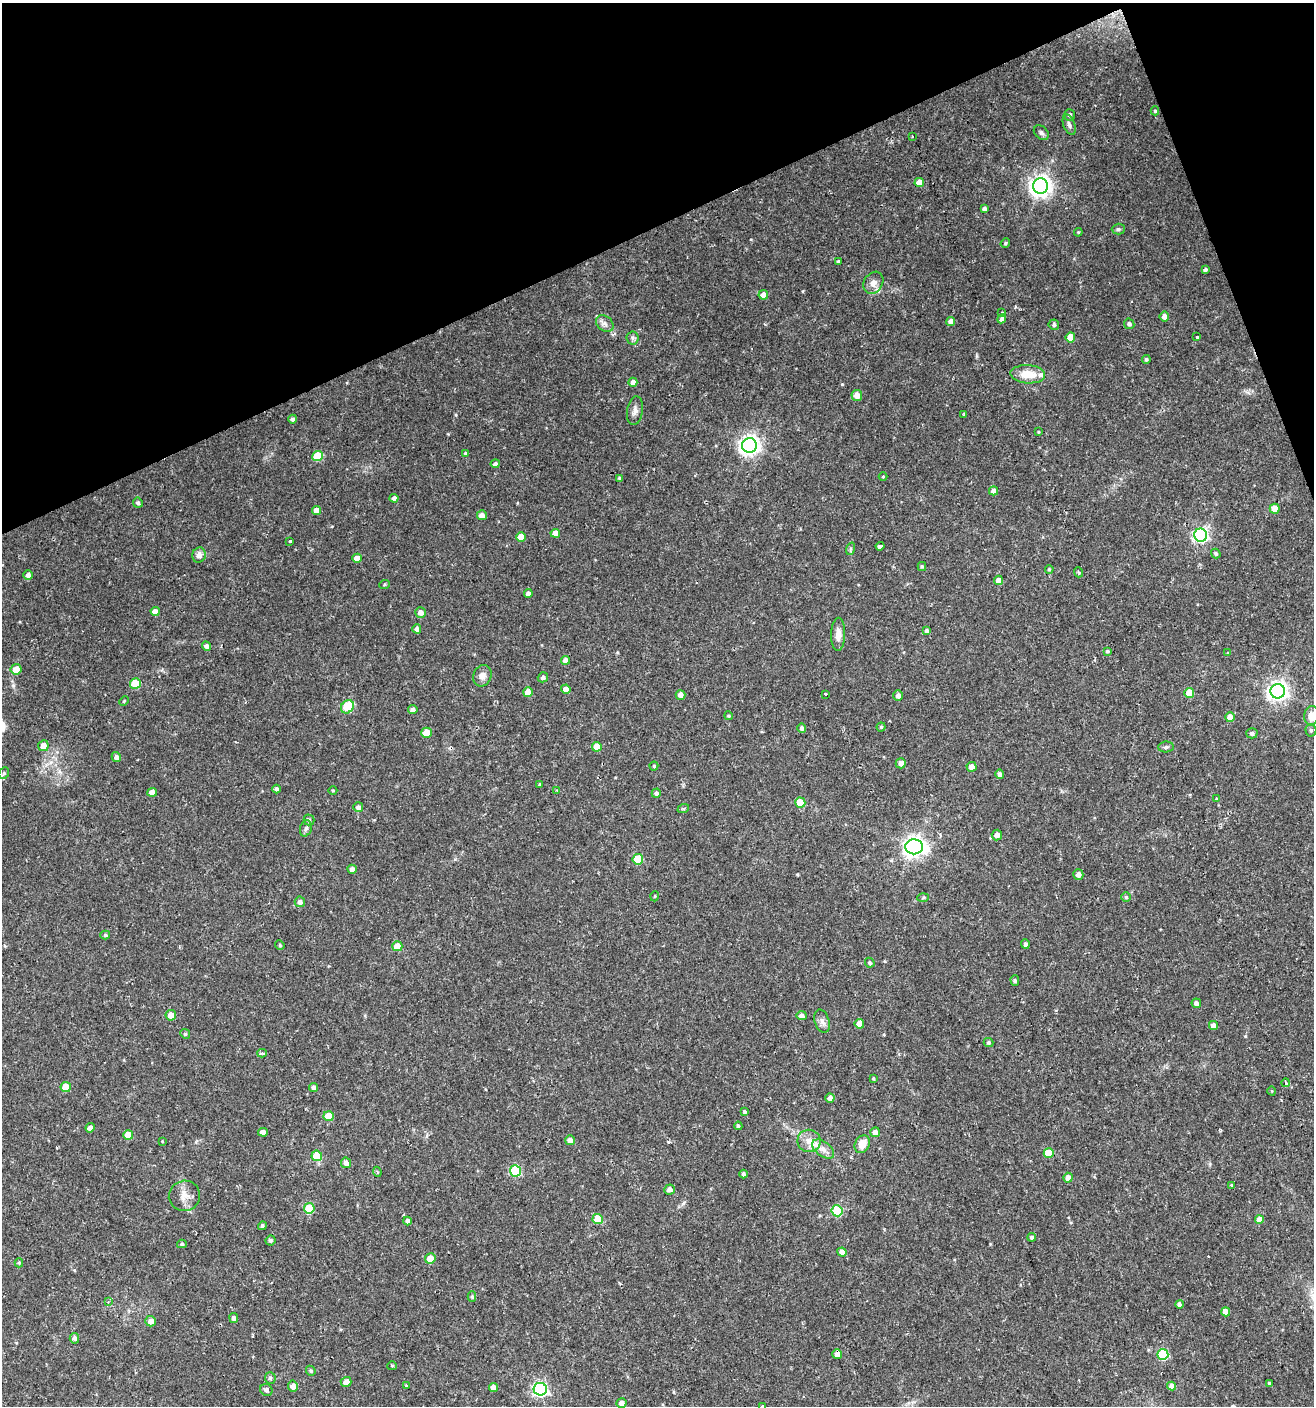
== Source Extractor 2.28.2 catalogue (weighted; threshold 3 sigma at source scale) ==
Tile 3 of 4 x 4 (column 3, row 1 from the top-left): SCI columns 2707-4018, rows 4211-5614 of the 5473 x 5614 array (HDU 1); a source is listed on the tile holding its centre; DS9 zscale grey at full resolution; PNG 1316 x 1408 px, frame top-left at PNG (2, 3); each listed source drawn as its Kron ellipse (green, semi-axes under 4 px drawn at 4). Shown black and unused: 19% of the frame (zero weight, under 2 of 3 exposures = <1% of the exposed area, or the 3 px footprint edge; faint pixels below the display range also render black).
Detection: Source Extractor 2.28.2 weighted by HDU 2 'WHT'; one run over the whole footprint, this tile lists its part. Background 0.0254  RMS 0.0042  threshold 0.0188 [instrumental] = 3 sigma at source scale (4.5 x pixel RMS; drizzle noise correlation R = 1.50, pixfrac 1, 0.0396/0.0396 arcsec/px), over >= 5 px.
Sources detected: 205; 3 cosmic-ray / hot-pixel residue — neither listed nor drawn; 3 inside a brighter listed object's ellipse — not listed separately; the other 199 listed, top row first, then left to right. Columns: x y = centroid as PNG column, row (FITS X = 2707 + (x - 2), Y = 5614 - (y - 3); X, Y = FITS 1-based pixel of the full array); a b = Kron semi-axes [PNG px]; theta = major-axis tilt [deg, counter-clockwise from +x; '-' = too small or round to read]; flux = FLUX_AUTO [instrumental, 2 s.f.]
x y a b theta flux
1155 111 4 4 - 0.62
1069 115 6 5 - 1
1069 125 10 6 -69 1.4
1041 133 8 6 -44 1.1
912 136 3 2 - 0.62
919 183 5 4 - 4.2
1040 186 7 7 - 270
984 209 4 4 - 1.1
1118 229 6 5 - 0.8
1078 232 4 4 - 0.45
1005 243 5 4 - 0.62
838 261 4 3 - 0.5
1205 270 4 3 - 0.83
873 283 12 9 58 2.6
763 295 5 5 - 3.6
1002 313 3 3 - 0.87
1164 316 5 5 - 2.1
1002 319 4 4 - 1.2
951 321 4 4 - 2.2
605 324 9 7 -37 1.7
1129 324 5 5 - 1.1
1054 325 5 5 - 0.94
1070 337 5 5 - 6.5
1197 337 3 3 - 1.4
633 338 6 6 - 0.94
1146 359 4 4 - 0.76
1028 374 17 9 -4 7.7
633 382 4 4 - 1.9
857 395 5 5 - 3.4
635 411 14 8 80 2.2
964 415 4 3 - 0.79
293 419 4 4 - 1.1
1038 432 4 2 - 0.32
749 445 7 7 - 220
466 453 3 3 - 0.53
317 456 5 5 - 11
495 464 4 4 - 1.4
883 477 4 3 - 0.33
620 478 4 4 - 0.69
993 491 4 4 - 2.1
394 498 4 4 - 1.6
138 503 5 5 - 0.91
1275 509 5 5 - 5.2
317 510 4 4 - 2.9
482 515 5 5 - 2.6
555 533 4 4 - 3.3
1201 535 6 6 - 90
521 537 5 4 - 5.2
290 541 3 3 - 0.8
880 546 4 4 - 5.2
850 549 6 4 71 0.6
1216 554 5 4 - 0.74
199 555 7 7 - 2.2
357 558 5 4 - 3.4
922 567 4 4 - 0.6
1049 569 4 4 - 0.51
1078 572 5 3 - 0.45
28 575 5 4 - 1.7
998 580 4 4 - 2.7
384 585 5 3 - 0.45
528 594 4 4 - 1.7
155 611 4 4 - 2.3
420 612 5 5 - 2.4
417 629 4 4 - 1.5
927 631 4 4 - 1.1
838 634 16 7 89 3.2
206 646 5 4 - 1.4
1107 651 4 4 - 0.59
1227 653 4 3 - 0.75
566 660 4 4 - 2.3
16 669 5 5 - 5.2
482 676 11 9 70 2.6
543 677 5 5 - 1.1
135 683 5 5 - 11
566 689 5 4 - 2.6
1278 691 7 7 - 210
528 692 5 5 - 4.2
1189 693 5 5 - 8.8
826 694 4 3 - 2.3
680 695 5 5 - 1.9
898 696 5 5 - 1.7
124 701 5 3 - 0.39
347 707 7 6 - 10
413 710 4 4 - 1.4
729 716 4 3 - 0.39
1311 716 10 7 83 4
1230 717 5 4 - 3.6
881 727 4 4 - 0.57
802 728 5 4 - 0.97
1311 730 6 5 - 0.82
427 733 5 5 - 6
1252 733 5 5 - 1.1
43 746 5 5 - 3.6
597 747 5 5 - 5.7
1166 747 8 5 2 0.8
116 757 5 4 - 1.3
901 763 5 5 - 1.9
654 766 4 4 - 0.55
971 767 5 5 - 2.4
4 773 6 5 - 0.68
1000 774 4 4 - 1.5
540 784 4 4 - 0.4
277 789 4 4 - 0.88
333 790 4 3 - 0.43
557 790 4 3 - 0.6
152 792 5 4 - 3.4
656 793 5 4 - 1.2
1217 798 4 3 - 0.43
800 803 5 5 - 10
358 807 5 5 - 1.5
683 809 6 4 18 0.51
309 820 5 5 - 0.82
306 828 8 6 73 1.2
997 835 5 5 - 2.4
914 847 9 7 -3 260
638 859 5 5 - 13
352 869 4 4 - 1.7
1078 874 5 5 - 2.2
655 896 5 3 - 0.35
1126 897 5 5 - 0.75
923 898 6 4 3 0.47
300 902 5 5 - 1.6
105 935 5 4 - 0.62
1025 944 5 4 - 1.2
280 945 5 4 - 0.52
397 946 5 5 - 7
870 963 5 4 - 0.77
1015 981 5 4 - 0.69
1196 1003 5 4 - 1.5
171 1015 5 5 - 3.7
802 1016 5 4 - 1.7
822 1021 12 7 -72 1.7
859 1024 5 4 - 4.3
1213 1025 4 4 - 2.5
185 1034 5 4 - 0.56
989 1043 5 4 - 0.72
262 1053 5 4 - 0.79
873 1079 4 3 - 0.43
1286 1083 4 3 - 0.45
66 1087 5 5 - 7
313 1087 4 4 - 0.94
1272 1091 4 3 - 0.34
830 1098 4 4 - 2.2
745 1112 3 3 - 0.55
328 1116 5 5 - 9.1
738 1126 4 3 - 0.72
90 1128 4 4 - 1.6
263 1132 5 4 - 2.1
875 1132 5 4 - 2
128 1135 5 5 - 5.7
570 1140 5 4 - 2.3
162 1141 3 3 - 0.38
809 1141 11 11 - 3.8
862 1144 9 7 61 4.6
823 1149 12 7 -37 2.7
1049 1153 5 5 - 8.5
317 1156 5 5 - 12
346 1163 5 5 - 1.7
515 1171 5 5 - 27
377 1172 5 4 - 0.64
743 1174 4 3 - 0.91
1068 1178 5 4 - 2.7
1231 1185 4 3 - 0.44
670 1190 5 5 - 1.9
184 1196 15 15 - 4.1
309 1208 5 5 - 15
837 1211 5 5 - 23
598 1219 5 5 - 11
1259 1219 4 4 - 3.9
407 1221 4 4 - 1.4
262 1226 4 4 - 0.7
1032 1237 4 4 - 0.96
270 1240 5 5 - 1
182 1244 5 4 - 0.6
842 1252 5 4 - 2.4
430 1258 5 5 - 4.9
19 1263 4 4 - 0.59
472 1296 5 4 - 0.67
108 1302 4 4 - 0.5
1179 1304 4 4 - 0.95
1226 1312 4 4 - 3.1
234 1318 5 4 - 1.2
151 1321 5 5 - 2.6
74 1338 5 4 - 1.3
837 1354 5 5 - 2.7
1163 1354 5 5 - 21
392 1366 5 4 - 0.51
311 1371 5 4 - 0.81
270 1378 6 5 - 0.73
346 1382 5 5 - 2.8
1269 1383 3 3 - 0.49
293 1386 5 5 - 2.1
406 1386 4 3 - 0.69
1172 1386 4 4 - 2.7
493 1388 4 4 - 2.9
540 1389 6 6 - 85
266 1390 6 5 - 1.4
622 1403 5 4 - 2.1
762 1406 3 3 - 0.81
Overlapping masked pixels (flux is a lower limit): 1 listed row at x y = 837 1354
Isophote crosses this tile's border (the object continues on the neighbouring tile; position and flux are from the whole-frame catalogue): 2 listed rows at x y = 1311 716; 762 1406